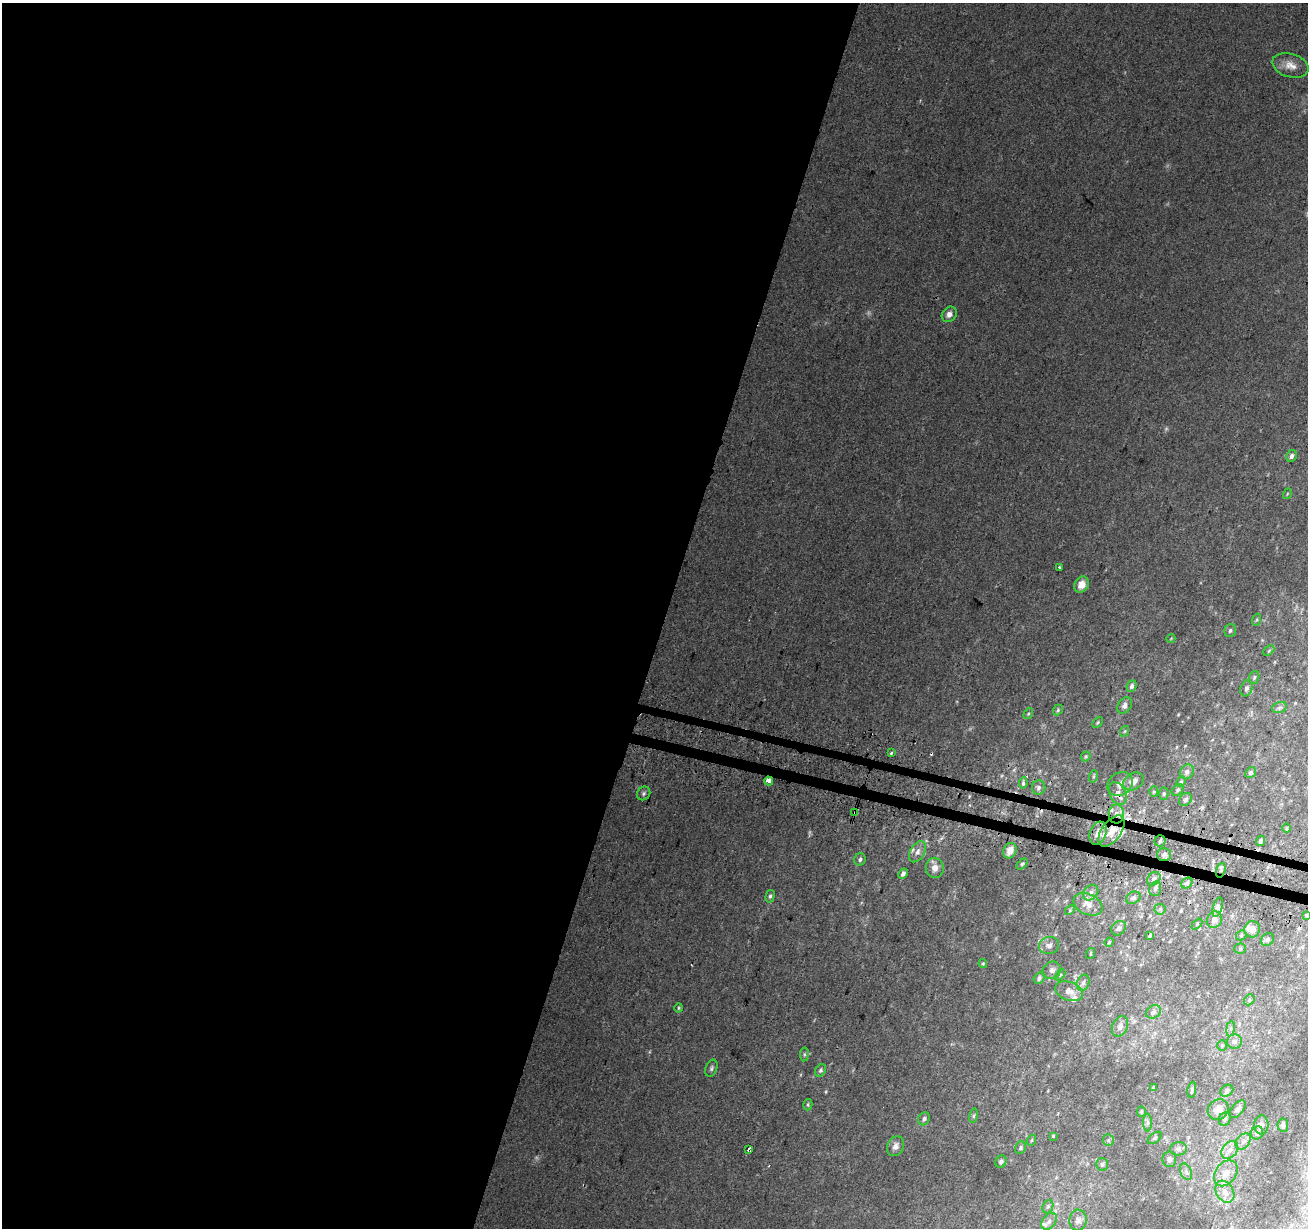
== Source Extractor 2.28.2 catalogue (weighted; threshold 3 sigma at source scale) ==
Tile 5 of 4 x 4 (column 1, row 2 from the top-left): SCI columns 8-1313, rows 2700-3925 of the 5251 x 5463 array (HDU 1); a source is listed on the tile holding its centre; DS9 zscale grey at full resolution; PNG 1310 x 1230 px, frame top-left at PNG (2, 3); each listed source drawn as its Kron ellipse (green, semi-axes under 4 px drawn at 4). Shown black and unused: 52% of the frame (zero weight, under 2 of 3 exposures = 2% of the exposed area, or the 3 px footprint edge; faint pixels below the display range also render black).
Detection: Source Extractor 2.28.2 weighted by HDU 2 'WHT'; one run over the whole footprint, this tile lists its part. Background 0.0565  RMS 0.01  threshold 0.047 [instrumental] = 3 sigma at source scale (4.5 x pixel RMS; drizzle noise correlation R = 1.50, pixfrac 1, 0.0396/0.0396 arcsec/px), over >= 5 px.
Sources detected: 135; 1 too faint to see at this stretch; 6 cosmic-ray / hot-pixel residue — neither listed nor drawn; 6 inside a brighter listed object's ellipse — not listed separately; the other 122 listed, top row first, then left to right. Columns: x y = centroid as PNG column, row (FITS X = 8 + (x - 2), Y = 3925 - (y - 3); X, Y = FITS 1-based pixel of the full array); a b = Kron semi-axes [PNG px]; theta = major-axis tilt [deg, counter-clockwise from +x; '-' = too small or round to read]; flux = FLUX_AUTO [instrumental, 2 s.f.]
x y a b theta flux
1290 65 18 11 -17 11
949 314 8 7 - 5.4
1292 456 6 5 - 4.2
1287 494 5 3 - 0.93
1059 567 3 3 - 1.7
1082 585 8 7 - 9.8
1256 620 6 4 70 1.4
1230 630 6 5 - 2.2
1171 638 4 3 - 0.71
1269 651 6 4 44 1.3
1254 677 6 5 - 1.7
1132 686 6 5 - 3
1247 688 8 5 71 2.7
1125 705 9 6 57 4.1
1279 708 7 5 19 2.4
1058 710 6 4 51 1.4
1028 714 6 3 58 1.2
1098 722 6 4 46 1.4
1125 731 5 3 - 0.9
891 753 3 3 - 3.8
1086 756 5 4 - 1.2
1187 772 8 6 54 4.1
1251 773 6 5 - 2.2
1094 776 6 4 71 1.4
769 781 4 3 - 26
1133 781 11 8 35 8.1
1181 782 5 4 - 1.4
1023 783 6 4 81 2
1120 784 13 11 37 8
1039 788 7 6 - 3.1
1178 790 7 5 42 1.8
1154 792 5 4 - 1.5
644 793 7 6 - 2.1
1118 794 12 8 -65 8.6
1164 794 6 4 86 1.6
1185 799 7 5 45 2
855 812 4 3 - 21
1116 814 9 7 90 6.2
1287 828 5 3 - 1.2
1111 831 18 9 55 16
1098 833 12 8 70 8.5
1160 841 5 5 - 2.3
1261 841 5 4 - 2.8
1010 851 8 6 63 9.1
917 852 11 7 58 5.8
1164 854 7 6 - 3.3
860 859 6 5 - 2.1
1022 864 6 4 45 1.7
935 868 10 9 - 7.4
1221 870 7 4 72 2.1
903 874 5 4 - 3.7
1154 879 7 6 - 3.4
1187 883 6 5 - 2.1
1155 889 7 5 73 2.9
1091 893 9 6 47 3.8
770 896 6 4 75 2.2
1133 898 7 5 28 2.6
1088 904 15 10 -25 9.4
1218 907 10 4 72 3.3
1160 909 5 5 - 1.9
1070 910 5 4 - 1.1
1307 915 4 4 - 5
1214 920 8 7 - 7.6
1197 924 6 4 48 1.2
1119 928 8 6 43 3.7
1252 929 8 8 - 7.6
1150 935 4 3 - 1.3
1241 935 5 4 - 1.4
1268 939 7 5 46 2.7
1109 942 4 3 - 1.2
1049 946 10 8 13 4.6
1240 949 5 5 - 1.4
1091 954 6 3 71 1
983 963 4 4 - 1.2
1052 970 9 8 - 4.1
1060 975 6 4 46 1.1
1039 978 6 5 - 3
1083 983 8 6 67 3.4
1069 991 14 9 -21 7
1249 1000 6 4 50 1.6
679 1008 4 4 - 1.1
1153 1012 8 6 33 2.8
1120 1026 11 7 64 4.6
1231 1029 8 4 82 2.5
1235 1041 7 7 - 3.7
1222 1045 5 5 - 1.3
804 1054 7 3 82 1.3
711 1068 9 5 70 2.3
821 1070 7 5 58 2
1153 1087 3 2 - 1
1192 1090 8 4 81 1.8
1227 1091 7 5 35 3
808 1105 6 4 74 1.3
1238 1109 10 5 51 3.2
1218 1110 11 9 43 9.3
1141 1112 5 4 - 1.3
974 1116 7 4 81 1.5
924 1119 7 5 57 2.6
1225 1119 7 5 65 2.4
1148 1123 9 4 90 2.4
1261 1125 9 7 -90 3.4
1283 1125 7 5 -82 2.4
1257 1133 7 6 - 5.5
1053 1136 3 3 - 0.81
1155 1138 8 4 37 1.8
1032 1140 5 3 - 0.87
1108 1140 6 5 - 2.1
1243 1142 9 6 49 3.6
895 1146 10 8 62 5.7
1020 1148 6 5 - 2.1
1178 1149 8 6 6 3.4
749 1150 4 3 - 23
1230 1150 10 7 51 5.6
1169 1159 8 7 - 3.2
1001 1162 6 5 - 2.7
1102 1164 6 5 - 2.2
1186 1172 9 5 -66 3
1226 1173 14 10 54 11
1225 1192 12 8 -59 7.8
1048 1207 7 5 67 1.8
1078 1220 10 8 89 4.4
1049 1221 9 6 50 4.2
Overlapping masked pixels (flux is a lower limit): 7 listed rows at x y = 769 781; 1118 794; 855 812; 1116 814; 1111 831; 1221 870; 749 1150
Isophote crosses this tile's border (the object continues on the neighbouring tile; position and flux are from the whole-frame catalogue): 1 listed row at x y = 1307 915
Unlisted compact peaks at least as high as the median listed source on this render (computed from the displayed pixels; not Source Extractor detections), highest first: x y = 1178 715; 1185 746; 826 1092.